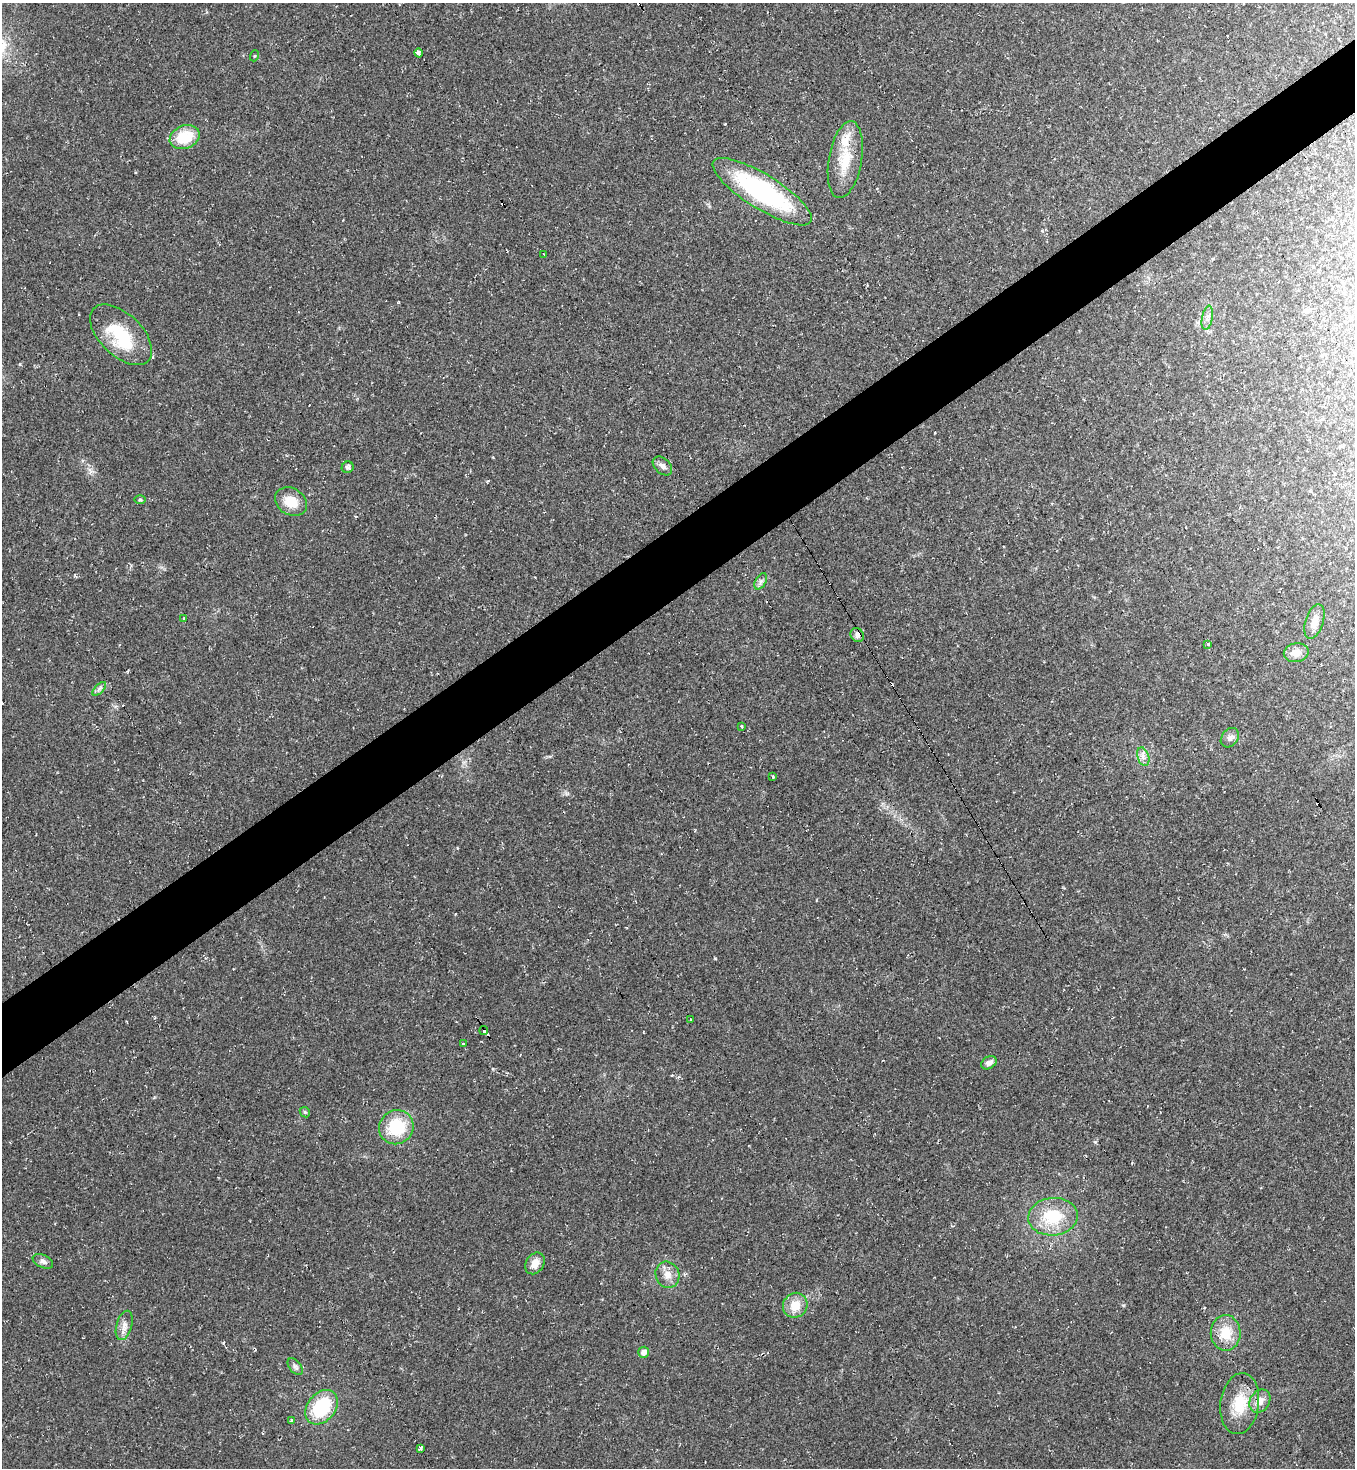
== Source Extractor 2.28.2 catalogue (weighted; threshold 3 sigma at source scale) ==
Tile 10 of 4 x 4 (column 2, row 3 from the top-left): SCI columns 1508-2860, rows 1471-2936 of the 5861 x 5867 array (HDU 1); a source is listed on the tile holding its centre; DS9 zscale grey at full resolution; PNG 1357 x 1470 px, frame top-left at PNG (2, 3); each listed source drawn as its Kron ellipse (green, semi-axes under 4 px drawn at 4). Shown black and unused: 5% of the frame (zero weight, under 2 of 3 exposures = <1% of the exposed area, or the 3 px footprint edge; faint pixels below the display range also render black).
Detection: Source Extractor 2.28.2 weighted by HDU 2 'WHT'; one run over the whole footprint, this tile lists its part. Background 0.0314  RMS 0.0062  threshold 0.0279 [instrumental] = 3 sigma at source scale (4.5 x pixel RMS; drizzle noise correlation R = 1.50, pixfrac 1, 0.05/0.05 arcsec/px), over >= 5 px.
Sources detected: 58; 1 inside a brighter object's white glare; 13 cosmic-ray / hot-pixel residue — neither listed nor drawn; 1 inside a brighter listed object's ellipse — not listed separately; the other 43 listed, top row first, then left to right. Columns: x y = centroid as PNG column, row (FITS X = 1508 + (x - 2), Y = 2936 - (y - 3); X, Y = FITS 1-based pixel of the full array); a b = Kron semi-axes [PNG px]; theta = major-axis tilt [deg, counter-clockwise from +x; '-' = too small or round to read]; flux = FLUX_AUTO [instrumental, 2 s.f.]
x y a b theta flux
419 53 4 3 - 5.5
254 56 5 3 - 0.63
185 137 15 11 22 20
845 160 39 16 80 21
762 192 57 17 -32 90
544 254 3 2 - 0.67
1207 318 12 5 79 2.5
121 335 38 21 -44 32
662 466 11 7 -43 2.6
348 467 6 5 - 1.8
140 500 6 4 -1 0.76
291 502 17 13 -31 11
761 581 9 5 59 1.9
184 618 4 2 - 0.64
1314 621 18 9 72 6.3
857 635 7 6 - 2.6
1208 644 3 3 - 2.4
1296 653 12 9 11 6
99 689 9 4 45 1.6
741 726 3 3 - 4.4
1230 738 10 8 51 2.7
1143 757 9 6 -72 2.8
772 777 3 3 - 6.1
690 1019 4 3 - 1.9
484 1030 4 3 - 32
463 1044 3 3 - 3.4
989 1063 8 6 31 2.9
305 1112 5 4 - 0.84
396 1127 18 16 40 28
1053 1217 25 19 6 26
43 1261 11 6 -24 2.5
535 1263 11 9 58 6.1
667 1275 13 11 -68 5.8
795 1305 13 12 - 9.9
124 1325 15 7 74 4.2
1226 1333 18 15 -89 14
644 1352 5 5 - 3.5
295 1367 10 5 -52 1.8
1260 1401 12 9 58 5.5
1240 1404 31 19 82 19
321 1407 19 14 51 35
291 1420 3 3 - 1.5
420 1448 3 3 - 5.6
Overlapping masked pixels (flux is a lower limit): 1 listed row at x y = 484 1030
Unlisted compact peaks at least as high as the median listed source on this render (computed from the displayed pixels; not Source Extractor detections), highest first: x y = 715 958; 1123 1305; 20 364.